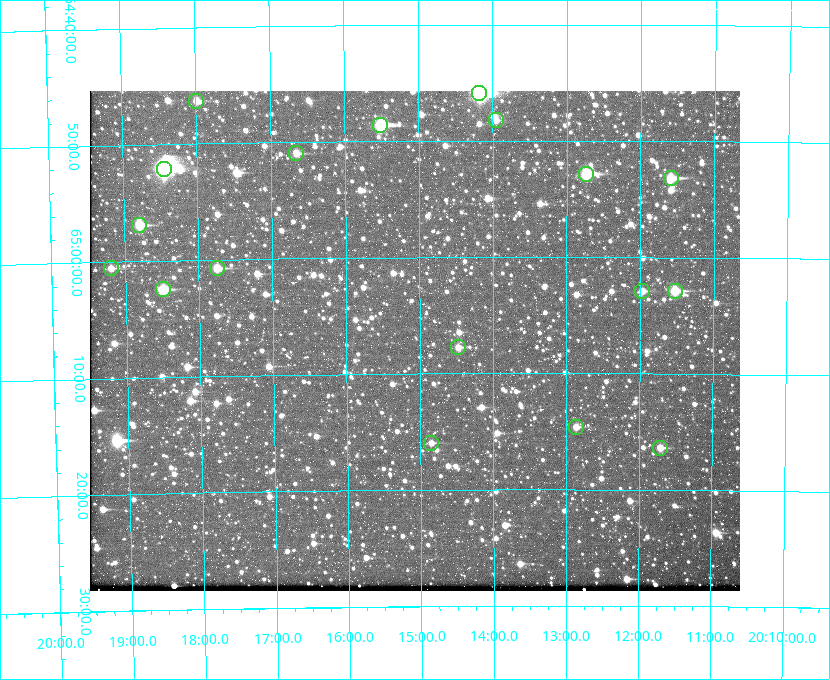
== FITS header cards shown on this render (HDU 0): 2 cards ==
NAXIS1  =                  650 / Width of table row in bytes
NAXIS2  =                  500 / Number of rows in table

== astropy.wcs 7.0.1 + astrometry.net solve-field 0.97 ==
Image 650 x 500 px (HDU 0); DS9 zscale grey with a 90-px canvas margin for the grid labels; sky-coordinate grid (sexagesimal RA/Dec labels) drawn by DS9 from the SOLVED WCS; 18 Tycho-2 reference stars matched to detected sources circled (green)
Header WCS: none
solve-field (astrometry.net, Tycho-2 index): SOLVED blind (the file carries no WCS)
Solved WCS: RA---TAN-SIP/DEC--TAN-SIP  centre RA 20:15:04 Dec +65:07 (303.77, +65.12 deg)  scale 5.17 arcsec/px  FOV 56.0' x 43.0'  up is -180 deg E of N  parity flipped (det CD > 0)
(file carries no celestial WCS; the grid is the blind solution)
Tycho-2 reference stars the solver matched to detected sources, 18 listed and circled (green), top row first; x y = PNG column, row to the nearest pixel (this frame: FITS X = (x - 90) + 1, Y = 500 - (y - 91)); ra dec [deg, ICRS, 3 dp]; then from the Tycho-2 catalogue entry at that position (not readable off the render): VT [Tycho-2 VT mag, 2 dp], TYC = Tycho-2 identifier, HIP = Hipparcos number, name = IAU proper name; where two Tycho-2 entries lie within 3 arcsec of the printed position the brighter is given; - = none
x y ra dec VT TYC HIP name
479 93 303.544 +64.765 7.36 4240-620-1 99731 -
196 101 304.497 +64.771 11.19 4241-1649-1 - -
496 120 303.488 +64.804 11.29 4240-68-1 - -
380 125 303.878 +64.810 8.93 4240-794-1 - -
296 153 304.164 +64.849 10.65 4240-315-1 - -
164 169 304.612 +64.868 7.89 4241-1703-1 100101 -
586 174 303.184 +64.880 9.02 4240-488-1 - -
671 178 302.897 +64.886 9.40 4240-717-1 - -
139 225 304.698 +64.948 10.27 4241-1684-1 - -
111 268 304.798 +65.009 11.15 4241-1628-1 - -
217 268 304.437 +65.012 10.41 4241-1775-1 - -
163 289 304.620 +65.041 10.25 4241-1573-1 - -
642 291 302.992 +65.048 11.44 4240-88-1 - -
675 291 302.882 +65.048 10.25 4240-98-1 - -
458 347 303.620 +65.129 11.18 4240-34-1 - -
576 427 303.217 +65.244 11.17 4240-236-1 - -
431 443 303.713 +65.266 11.45 4240-564-1 - -
660 448 302.928 +65.273 10.74 4240-760-1 - -